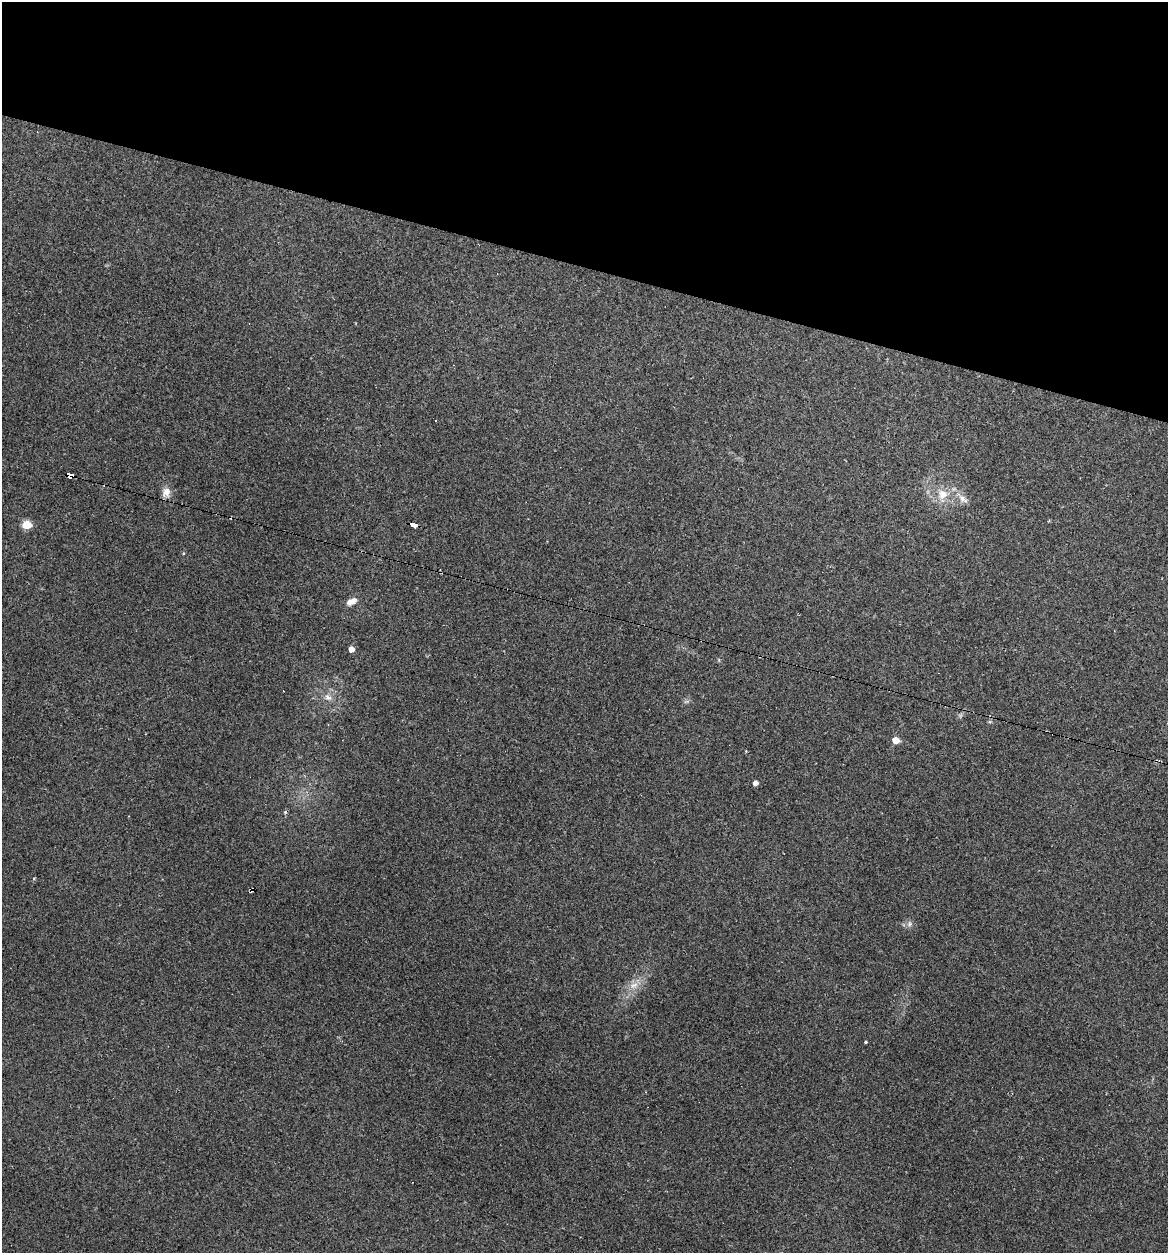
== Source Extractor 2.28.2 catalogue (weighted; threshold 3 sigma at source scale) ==
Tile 2 of 4 x 4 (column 2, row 1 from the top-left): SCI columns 1287-2452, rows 3753-5003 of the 5029 x 5032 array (HDU 1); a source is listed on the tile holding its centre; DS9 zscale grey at full resolution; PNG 1170 x 1255 px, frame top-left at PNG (2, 2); no overlay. Shown black and unused: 21% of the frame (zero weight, under 2 of 3 exposures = <1% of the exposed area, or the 3 px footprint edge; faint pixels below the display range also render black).
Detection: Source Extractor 2.28.2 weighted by HDU 2 'WHT'; one run over the whole footprint, this tile lists its part. Background 0.137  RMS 0.007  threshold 0.0314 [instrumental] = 3 sigma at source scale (4.5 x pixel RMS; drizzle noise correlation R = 1.50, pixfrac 1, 0.05/0.05 arcsec/px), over >= 5 px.
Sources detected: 19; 2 cosmic-ray / hot-pixel residue — not listed; the other 17 listed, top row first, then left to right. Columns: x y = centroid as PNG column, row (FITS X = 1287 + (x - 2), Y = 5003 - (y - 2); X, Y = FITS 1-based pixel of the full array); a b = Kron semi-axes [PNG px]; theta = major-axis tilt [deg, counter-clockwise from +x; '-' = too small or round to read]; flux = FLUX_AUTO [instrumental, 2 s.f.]
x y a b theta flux
70 475 5 4 - 88
166 492 13 11 78 5.3
943 494 12 12 - 9.5
963 499 15 8 -39 5.1
413 524 7 4 -14 54
26 525 5 5 - 28
183 553 5 3 - 0.61
352 601 13 7 27 5.2
351 649 4 4 - 5.7
328 697 11 7 -31 3.7
895 740 5 5 - 14
755 783 4 4 - 3.6
34 878 4 3 - 0.8
252 889 4 3 - 1.2
909 924 8 7 - 2.3
634 985 13 6 37 5.3
866 1042 3 3 - 0.98
Overlapping masked pixels (flux is a lower limit): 3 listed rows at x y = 70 475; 413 524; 252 889